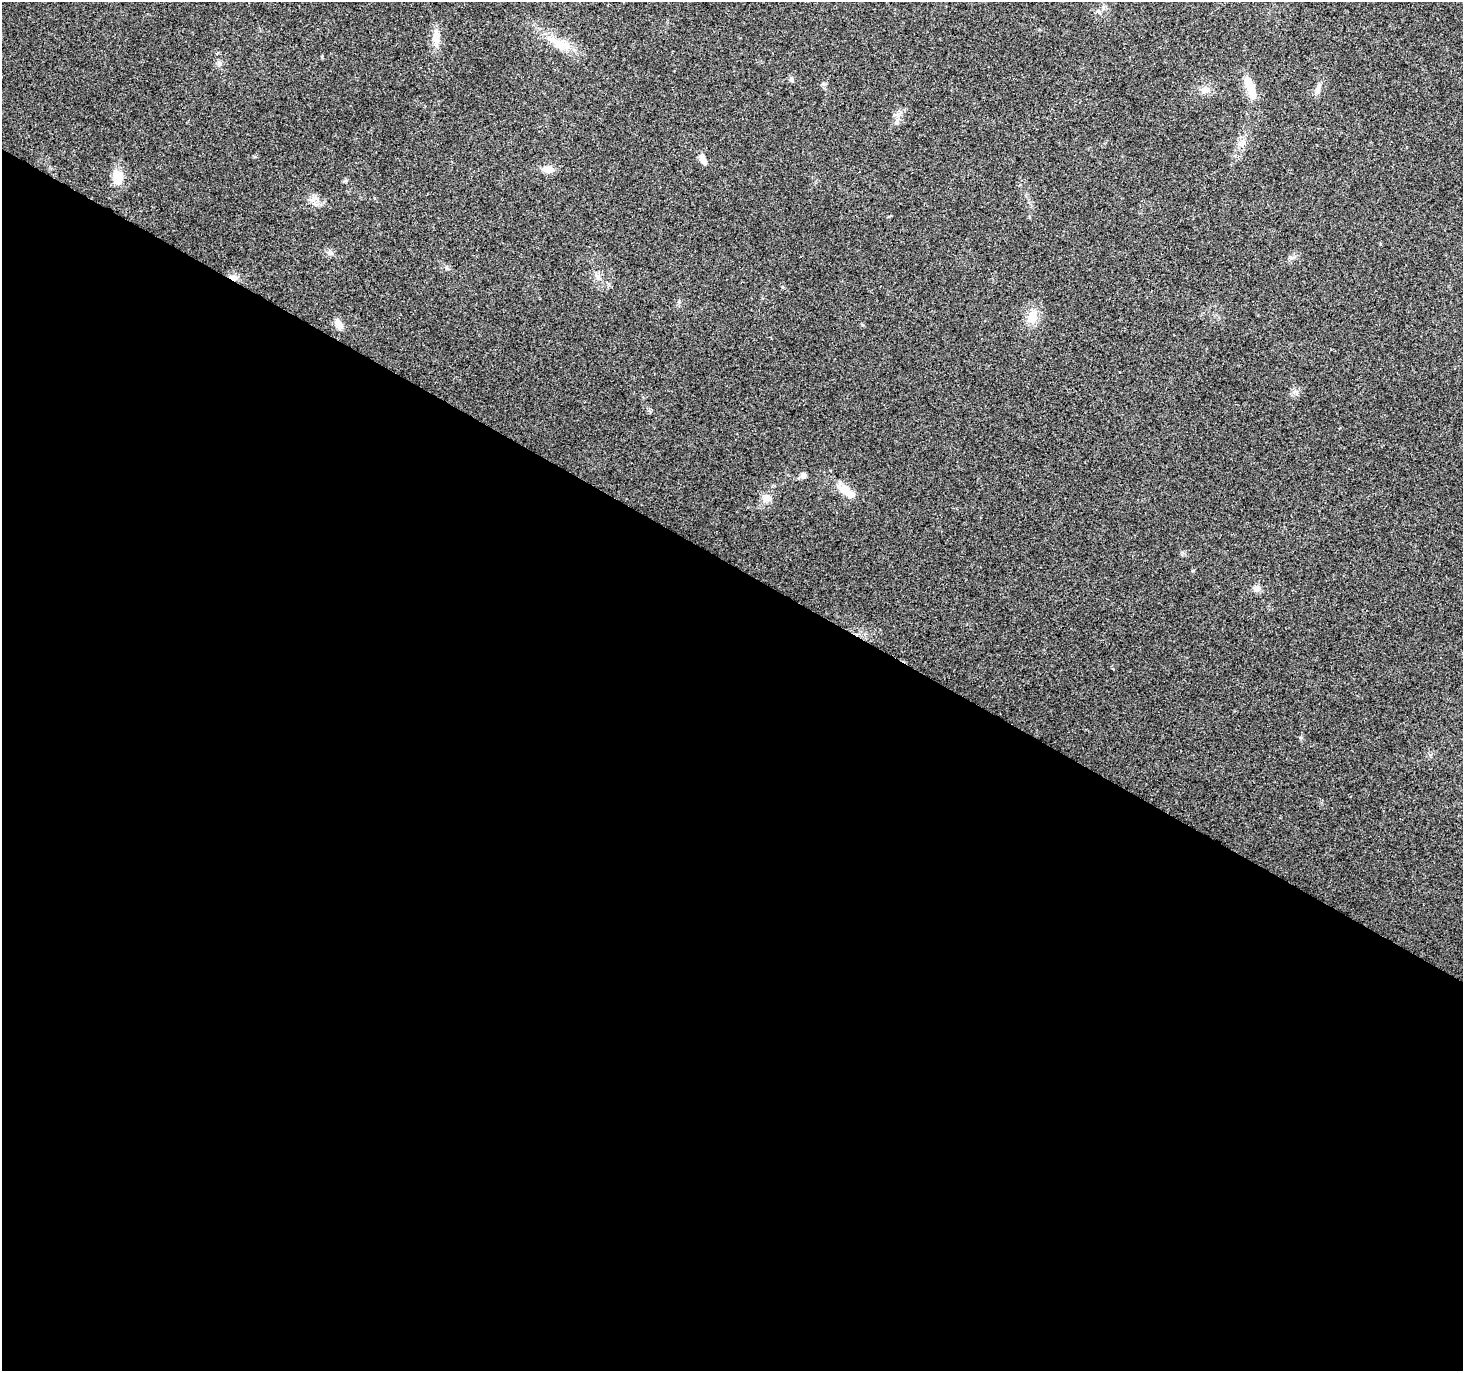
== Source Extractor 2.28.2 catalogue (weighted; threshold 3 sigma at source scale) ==
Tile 14 of 4 x 4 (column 2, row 4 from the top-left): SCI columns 1462-2922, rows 193-1561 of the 5851 x 5929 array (HDU 1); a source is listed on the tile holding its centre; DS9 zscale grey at full resolution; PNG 1465 x 1373 px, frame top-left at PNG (2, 2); no overlay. Shown black and unused: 59% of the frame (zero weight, under 2 of 3 exposures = <1% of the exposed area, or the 3 px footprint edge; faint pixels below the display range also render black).
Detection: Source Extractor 2.28.2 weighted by HDU 2 'WHT'; one run over the whole footprint, this tile lists its part. Background 0.1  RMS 0.0076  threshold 0.0341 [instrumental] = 3 sigma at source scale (4.5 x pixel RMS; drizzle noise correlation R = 1.50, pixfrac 1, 0.0396/0.0396 arcsec/px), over >= 5 px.
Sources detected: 25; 1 cosmic-ray / hot-pixel residue — not listed; the other 24 listed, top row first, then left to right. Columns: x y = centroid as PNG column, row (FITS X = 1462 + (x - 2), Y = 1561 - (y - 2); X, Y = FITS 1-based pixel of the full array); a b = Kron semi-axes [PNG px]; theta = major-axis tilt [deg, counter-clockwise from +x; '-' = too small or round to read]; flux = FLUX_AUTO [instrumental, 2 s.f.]
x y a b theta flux
1098 11 7 4 -55 1.3
436 37 21 9 90 9
562 45 21 12 -21 13
217 53 5 3 - 0.81
219 64 8 7 - 2.3
791 79 7 5 -76 1.6
1250 86 33 9 -67 13
1205 89 13 8 18 4.6
1318 90 14 6 72 3.7
896 122 8 6 49 2.3
703 160 15 6 -71 4.5
547 169 15 8 -4 5.8
118 177 14 11 -88 13
314 199 11 4 33 2.4
1291 258 7 4 0 1.5
233 277 12 6 -24 4
598 277 7 6 - 2.3
1032 316 15 12 77 11
338 324 11 7 -58 7.1
804 475 7 7 - 2.2
845 490 23 10 -33 13
766 498 13 10 -1 5.2
1257 588 9 8 - 3.6
1113 669 3 3 - 7.4
Overlapping masked pixels (flux is a lower limit): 1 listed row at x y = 233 277
Unlisted compact peaks at least as high as the median listed source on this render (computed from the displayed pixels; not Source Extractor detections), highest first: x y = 322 57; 330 252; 446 268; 782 287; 1300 738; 823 84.